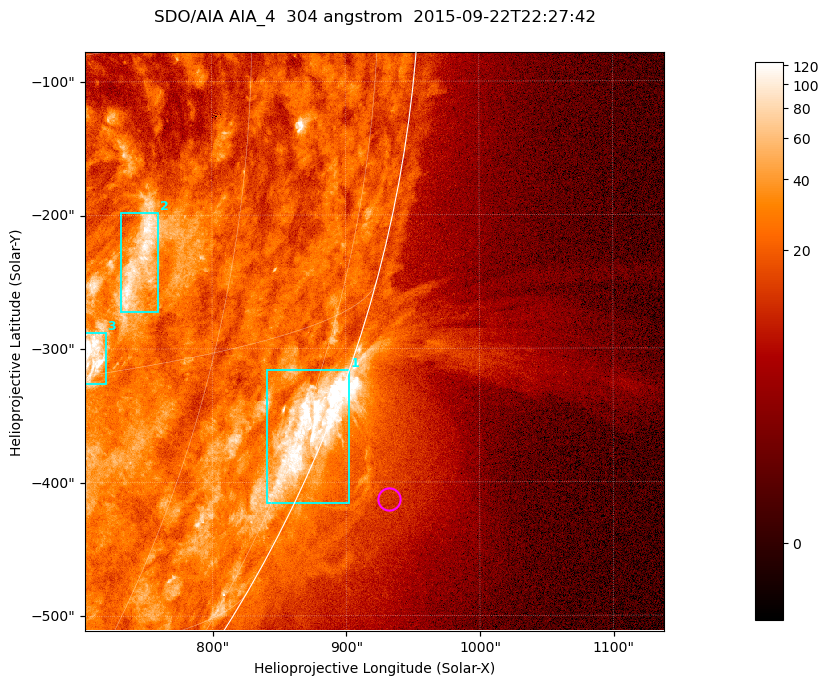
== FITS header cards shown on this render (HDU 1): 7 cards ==
TELESCOP= 'SDO/AIA '           / For AIA: SDO/AIA
INSTRUME= 'AIA_4   '           / For AIA: AIA_ATA1, AIA_ATA2, AIA_ATA3 or AIA_AT
WAVELNTH=                  304 / [angstrom] Wavelength
WAVEUNIT= 'angstrom'           / Wavelength unit: angstrom
DATE-OBS= '2015-09-22T22:27:42.123' / [ISO] Date when observation started; ISO 8
CTYPE1  = 'HPLN-TAN'           / CTYPE1; Typically HPLN
CTYPE2  = 'HPLT-TAN'           / CTYPE2; Typically HPLT

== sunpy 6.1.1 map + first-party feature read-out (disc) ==
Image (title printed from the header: SDO/AIA AIA_4  304 angstrom  2015-09-22T22:27:42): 722 x 722 px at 0.6 arcsec/px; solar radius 956 arcsec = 1593 px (partial field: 2.9% of the solar disc is inside the frame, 45% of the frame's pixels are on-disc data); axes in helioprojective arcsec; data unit not stated in the header (colour bar unlabelled)
Orientation: roll -0.132 deg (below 1 deg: not rotated)
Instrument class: DISC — disc imager (sunpy class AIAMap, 304 A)
Bright regions (active regions / flare kernels): reference = the on-disc median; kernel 7 px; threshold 5 sigma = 46.3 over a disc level ~23.1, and >= 1.15x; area >= 521 px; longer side >= 9 px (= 5.4 arcsec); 3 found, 3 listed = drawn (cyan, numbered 1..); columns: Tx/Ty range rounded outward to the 2 arcsec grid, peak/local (2 s.f.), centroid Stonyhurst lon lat
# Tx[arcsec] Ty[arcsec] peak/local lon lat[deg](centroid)
1 840..904 -416..-316 9.5 +77 -21
2 730..760 -274..-198 4.9 +52 -10
3 704..722 -328..-288 6.5 +50 -14
Off-limb structures (1.02-1.3 R_sun): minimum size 260 px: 2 found; the strongest spans PA ~240..250 deg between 1.02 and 1.17 R_sun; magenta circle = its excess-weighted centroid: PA ~245 deg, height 1.07 R_sun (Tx ~932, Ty ~-412 arcsec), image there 1.6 x the reference